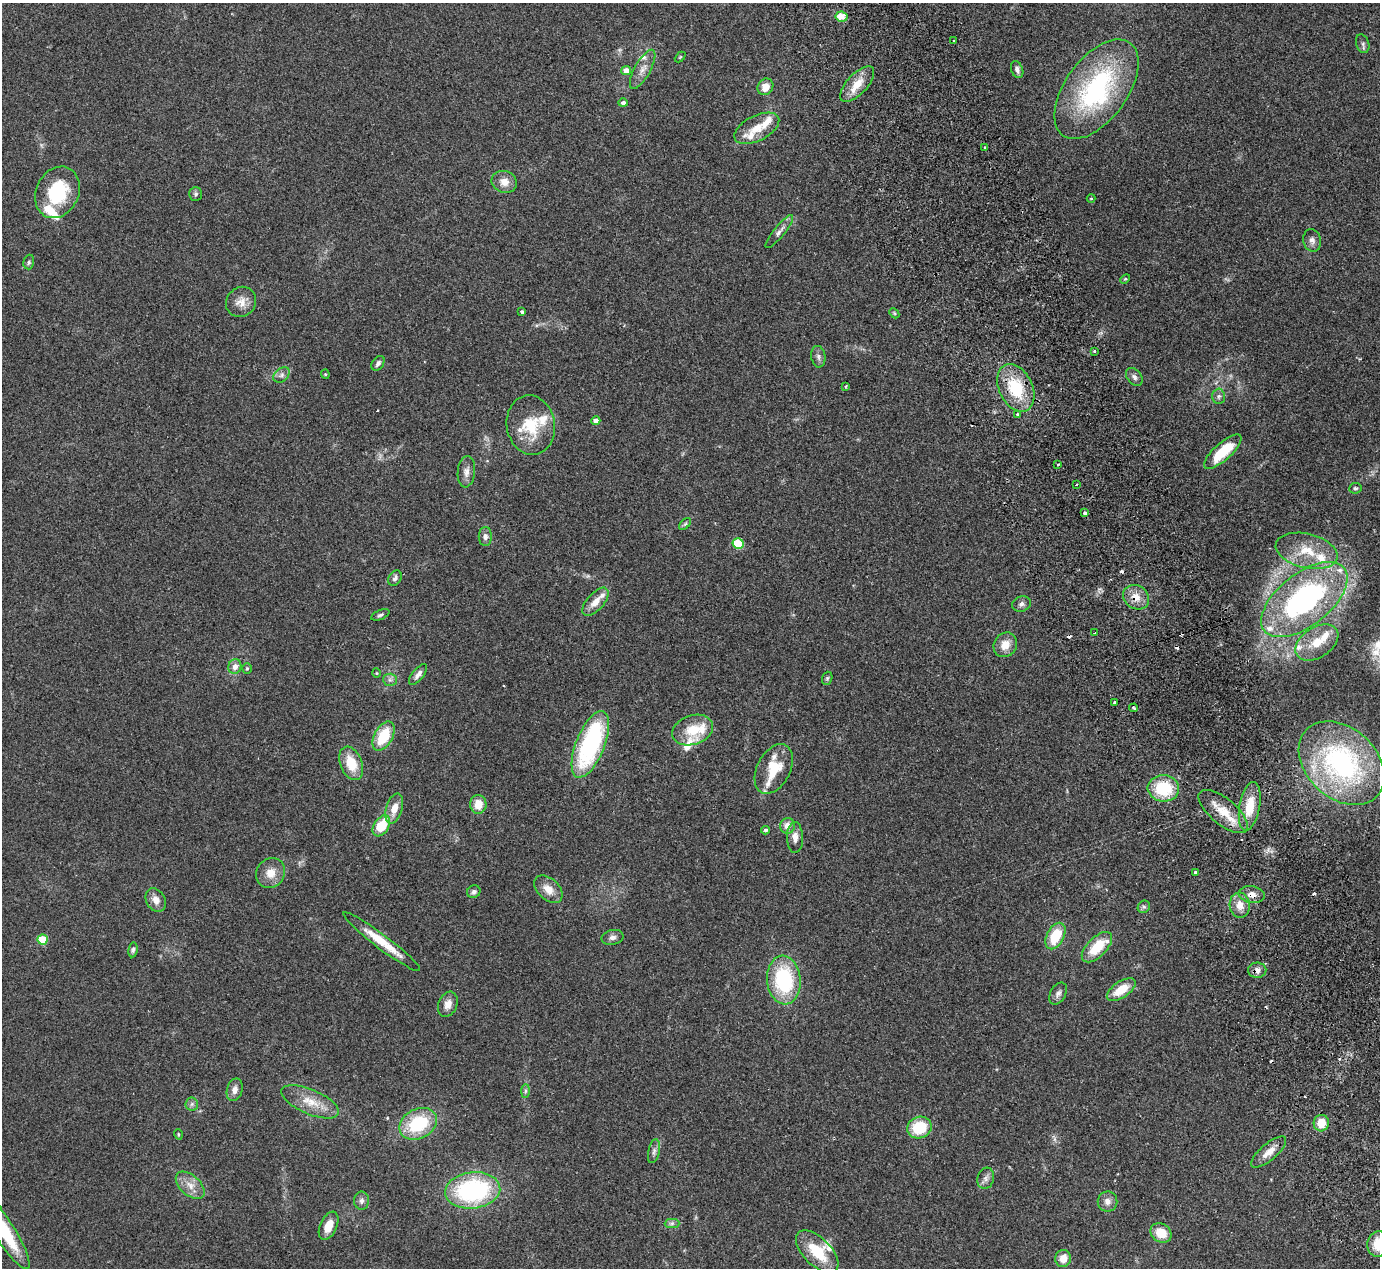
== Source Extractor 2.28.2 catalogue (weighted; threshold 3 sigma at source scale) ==
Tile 6 of 4 x 4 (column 2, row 2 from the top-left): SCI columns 1434-2811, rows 2713-3978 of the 5623 x 5551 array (HDU 1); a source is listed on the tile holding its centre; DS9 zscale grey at full resolution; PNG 1382 x 1270 px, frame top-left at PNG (2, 3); each listed source drawn as its Kron ellipse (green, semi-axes under 4 px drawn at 4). Shown black and unused: <1% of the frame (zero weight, under 2 of 3 exposures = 3% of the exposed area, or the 3 px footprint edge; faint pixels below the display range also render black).
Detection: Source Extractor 2.28.2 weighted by HDU 2 'WHT'; one run over the whole footprint, this tile lists its part. Background 0.215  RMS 0.011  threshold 0.0512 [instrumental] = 3 sigma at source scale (4.5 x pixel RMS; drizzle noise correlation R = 1.50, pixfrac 1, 0.05/0.05 arcsec/px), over >= 5 px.
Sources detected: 147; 10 cosmic-ray / hot-pixel residue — neither listed nor drawn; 18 inside a brighter listed object's ellipse — not listed separately; the other 119 listed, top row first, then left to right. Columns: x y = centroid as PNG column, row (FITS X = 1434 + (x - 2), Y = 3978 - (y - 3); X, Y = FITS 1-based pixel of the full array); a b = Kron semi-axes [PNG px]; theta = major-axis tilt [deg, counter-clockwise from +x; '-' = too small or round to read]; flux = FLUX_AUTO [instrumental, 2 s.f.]
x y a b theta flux
841 17 6 5 - 12
954 41 3 3 - 2.5
1363 44 9 6 -71 2.7
680 57 6 4 44 1.2
643 69 22 8 61 10
1017 69 9 6 -69 3.8
626 71 5 4 - 12
857 84 22 10 47 19
765 87 9 7 57 13
1096 89 57 31 54 170
623 103 4 4 - 3.9
757 128 24 12 27 20
985 148 3 3 - 1.9
504 182 13 11 -19 11
57 192 27 21 64 61
195 194 7 6 - 2.5
1091 198 4 4 - 0.97
779 232 21 5 51 6
1312 240 11 9 -76 5.5
29 262 7 5 76 2.1
1125 279 5 3 - 1.2
241 302 16 14 46 12
522 312 4 3 - 3.1
894 313 5 4 - 1.4
1094 351 3 3 - 2
818 357 11 7 -82 4.2
378 363 8 5 55 3.8
325 374 4 4 - 1.2
282 375 9 6 42 4.3
1134 377 10 7 -51 4.2
845 386 3 2 - 1.1
1016 388 25 16 -64 54
1219 396 8 6 88 3
1018 415 4 3 - 5.4
596 421 4 4 - 8.6
531 425 30 24 -81 44
1223 452 24 8 42 38
1058 465 3 3 - 1.5
466 472 16 8 84 7.3
1076 485 3 2 - 1.1
1355 488 6 5 - 2.2
1085 513 4 3 - 3.9
685 524 7 4 45 1.9
485 536 9 6 -90 4.2
738 543 5 5 - 59
1307 551 31 17 -13 36
395 578 8 6 62 3.7
1136 597 14 11 -34 13
1304 599 51 26 38 240
596 602 17 8 48 12
1021 604 9 7 22 4.2
380 615 10 4 22 2.5
1095 633 3 3 - 5.7
1317 642 24 15 33 26
1005 645 13 11 56 13
235 667 7 6 - 6.8
247 668 5 5 - 1.5
376 673 4 4 - 1.1
418 674 12 5 51 5.3
827 678 7 5 69 1.9
390 680 7 6 - 3.2
1114 702 3 3 - 4.2
1133 708 4 3 - 2
693 730 21 14 19 28
384 736 16 9 61 37
590 744 35 14 68 170
351 763 17 11 -68 26
1341 763 48 35 -43 230
774 769 26 16 63 34
1163 788 16 13 -5 48
478 804 9 8 - 16
1250 806 25 10 79 27
394 808 15 8 73 14
1223 812 30 13 -40 26
381 826 11 7 58 34
787 826 8 7 - 9.1
766 830 4 3 - 2.9
795 837 15 8 -88 7.8
1196 872 3 3 - 3.7
271 873 15 14 - 14
548 889 17 10 -43 13
474 892 7 6 - 3.3
1252 895 13 8 -8 8.3
156 900 12 9 -61 9
1240 905 12 10 -85 12
1144 907 7 5 42 2.4
1055 936 14 8 62 35
612 937 11 7 12 4.5
43 939 5 5 - 44
382 942 48 7 -37 30
1097 947 19 9 45 32
133 950 7 4 81 2.2
1257 970 9 7 2 5.6
784 980 24 17 -85 95
1121 990 16 8 34 23
1058 994 12 7 60 4.9
448 1004 13 9 67 8.7
235 1090 11 7 75 7.1
525 1091 7 4 89 2.2
310 1102 31 12 -23 23
192 1104 6 6 - 3.2
1321 1123 8 7 - 19
418 1124 20 14 28 63
919 1128 12 10 18 40
178 1134 5 3 - 1
654 1151 12 5 78 4.3
1269 1152 22 8 41 13
986 1178 11 8 73 5.1
190 1185 17 10 -42 13
473 1190 28 18 7 150
362 1201 9 7 89 4.4
1107 1201 10 10 - 6.8
672 1223 7 4 1 2.7
329 1226 15 8 65 15
4 1231 45 10 -58 76
1161 1233 11 9 -33 19
1379 1244 12 11 - 26
817 1252 26 13 -45 41
1063 1258 8 8 - 12
Overlapping masked pixels (flux is a lower limit): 3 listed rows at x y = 1136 597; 1252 895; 1257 970
Isophote crosses this tile's border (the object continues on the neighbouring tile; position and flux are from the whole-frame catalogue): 2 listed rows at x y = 4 1231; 1379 1244